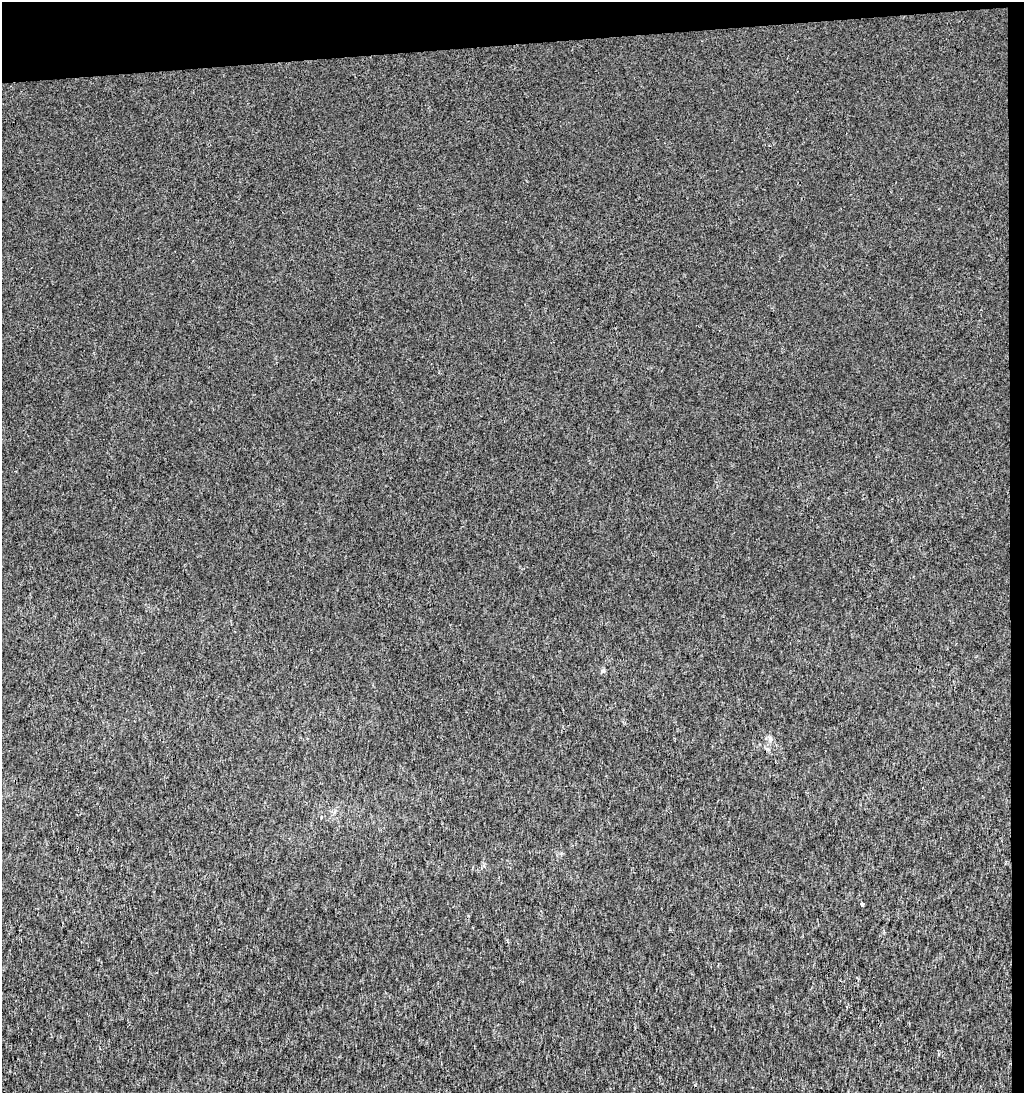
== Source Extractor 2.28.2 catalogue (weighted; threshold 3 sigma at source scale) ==
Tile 2 of 2 x 2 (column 2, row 1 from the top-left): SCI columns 1036-2057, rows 1092-2182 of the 2062 x 2182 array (HDU 1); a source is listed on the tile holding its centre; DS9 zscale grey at full resolution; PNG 1026 x 1095 px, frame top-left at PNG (2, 2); no overlay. Shown black and unused: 5% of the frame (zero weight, under 3 of 4 exposures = <1% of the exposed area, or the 3 px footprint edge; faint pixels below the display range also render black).
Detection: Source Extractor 2.28.2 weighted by HDU 2 'WHT'; one run over the whole footprint, this tile lists its part. Background 9.42e-04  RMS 0.0052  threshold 0.0232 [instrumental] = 3 sigma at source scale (4.5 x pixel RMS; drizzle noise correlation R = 1.50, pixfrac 1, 0.0396/0.0396 arcsec/px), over >= 5 px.
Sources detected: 3; all 3 listed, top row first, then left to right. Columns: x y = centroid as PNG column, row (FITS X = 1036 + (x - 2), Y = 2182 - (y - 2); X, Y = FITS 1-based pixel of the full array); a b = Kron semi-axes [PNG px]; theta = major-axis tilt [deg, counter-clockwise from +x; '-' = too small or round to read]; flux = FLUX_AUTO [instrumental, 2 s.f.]
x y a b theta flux
603 671 6 4 -18 0.73
770 739 9 6 -63 1.5
862 904 3 3 - 0.93